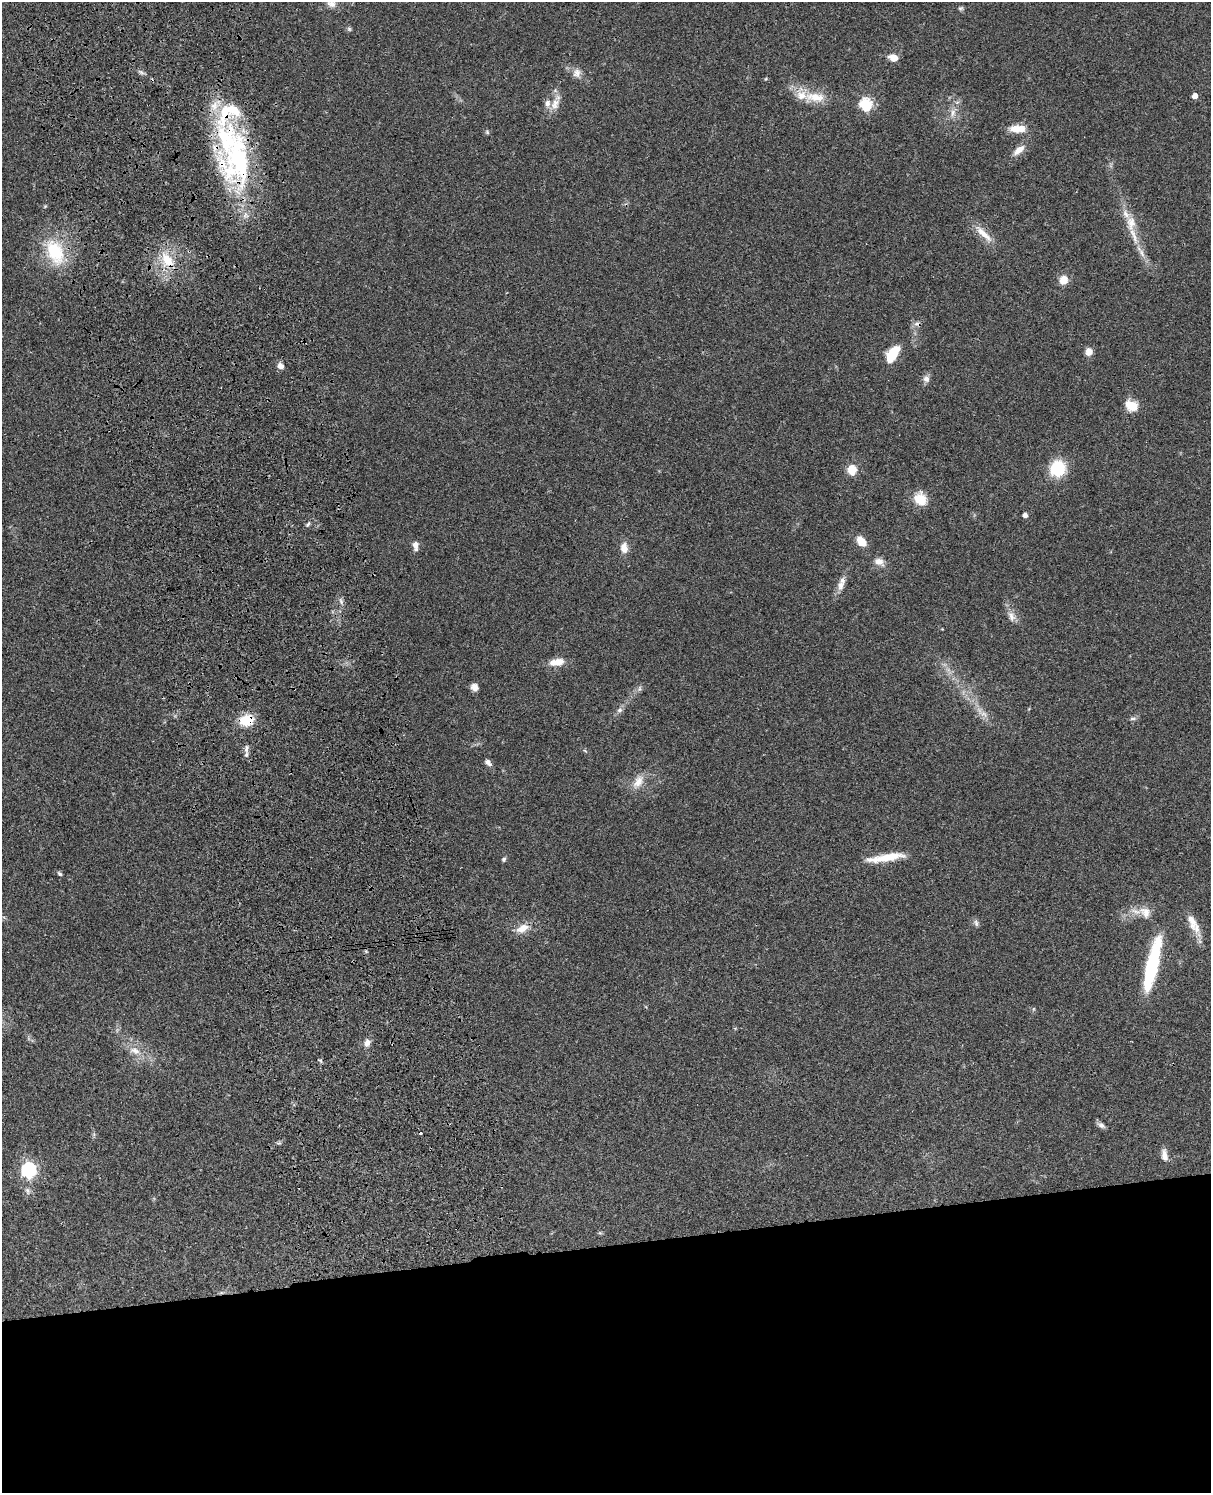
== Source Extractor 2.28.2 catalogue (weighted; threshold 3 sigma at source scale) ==
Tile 11 of 4 x 3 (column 3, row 3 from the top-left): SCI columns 2537-3745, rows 284-1774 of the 5072 x 4926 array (HDU 1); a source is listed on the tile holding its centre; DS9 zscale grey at full resolution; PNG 1213 x 1495 px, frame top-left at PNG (2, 2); no overlay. Shown black and unused: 17% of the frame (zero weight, under 3 of 4 exposures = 6% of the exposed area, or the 3 px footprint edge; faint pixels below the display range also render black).
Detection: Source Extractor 2.28.2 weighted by HDU 2 'WHT'; one run over the whole footprint, this tile lists its part. Background 0.0831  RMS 0.0061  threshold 0.0275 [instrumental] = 3 sigma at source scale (4.5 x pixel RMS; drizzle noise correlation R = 1.50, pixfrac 1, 0.05/0.05 arcsec/px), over >= 5 px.
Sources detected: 74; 1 inside a brighter object's white glare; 2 cosmic-ray / hot-pixel residue — not listed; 8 inside a brighter listed object's ellipse — not listed separately; the other 63 listed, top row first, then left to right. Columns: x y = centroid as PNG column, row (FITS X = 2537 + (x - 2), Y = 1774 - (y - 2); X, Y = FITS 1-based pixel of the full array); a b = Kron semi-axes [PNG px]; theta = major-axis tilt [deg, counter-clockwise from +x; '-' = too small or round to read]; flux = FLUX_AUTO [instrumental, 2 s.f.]
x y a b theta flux
331 4 12 9 -19 3.5
961 8 7 5 15 1
349 29 6 5 - 1
893 58 12 8 -17 5
577 73 13 10 72 3.8
765 79 5 3 - 0.52
1195 96 4 4 - 4.4
815 97 31 13 -2 13
555 104 17 11 61 6.3
865 104 6 6 - 63
953 113 11 6 74 3.2
1018 129 22 10 -1 7.8
487 132 6 4 -72 0.78
1019 150 17 8 39 5.4
238 158 77 44 -87 110
984 234 31 8 -44 8.3
1134 235 34 7 -70 10
55 252 39 23 -66 31
167 260 21 13 -56 15
1064 280 10 9 - 6.8
1089 352 8 7 - 4.7
892 354 17 9 56 17
280 366 7 7 - 3.2
926 379 9 9 - 2.7
1131 406 12 9 -28 12
1057 468 12 11 - 33
852 469 10 9 - 8.9
920 499 16 14 -49 11
1025 515 4 4 - 2.8
308 524 9 5 52 1.3
861 541 12 9 -51 7.4
415 544 9 7 -84 3.6
624 548 13 9 -86 5.4
879 562 13 9 -23 4.3
840 585 15 9 86 4.1
341 601 8 5 -47 1.5
1011 616 14 8 -69 4.1
557 662 20 9 9 7
474 687 8 7 - 3.8
639 689 8 3 71 1.1
620 710 8 6 35 1.9
984 714 12 6 -35 3.4
1132 719 9 4 1 1.3
246 720 13 11 18 17
246 748 13 6 81 2.5
488 762 9 5 -42 2.5
638 782 21 11 59 7.3
886 857 46 8 9 15
504 859 6 5 - 1.1
59 874 7 5 -39 1.1
1145 912 18 13 -40 7.4
1192 922 25 11 -69 8.5
976 923 9 5 -75 1.7
523 928 17 9 26 7.1
1152 964 57 12 77 50
367 1043 9 7 56 3.3
135 1050 16 9 -19 6.1
320 1061 6 4 -45 0.93
1101 1125 12 6 -33 2.1
1164 1155 14 7 -81 4.2
28 1170 7 6 - 130
27 1191 8 6 -71 1.8
600 1233 6 4 -41 0.81
Overlapping masked pixels (flux is a lower limit): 4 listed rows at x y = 238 158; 984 234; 167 260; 246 720
Isophote crosses this tile's border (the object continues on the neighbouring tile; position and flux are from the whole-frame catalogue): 1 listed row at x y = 331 4